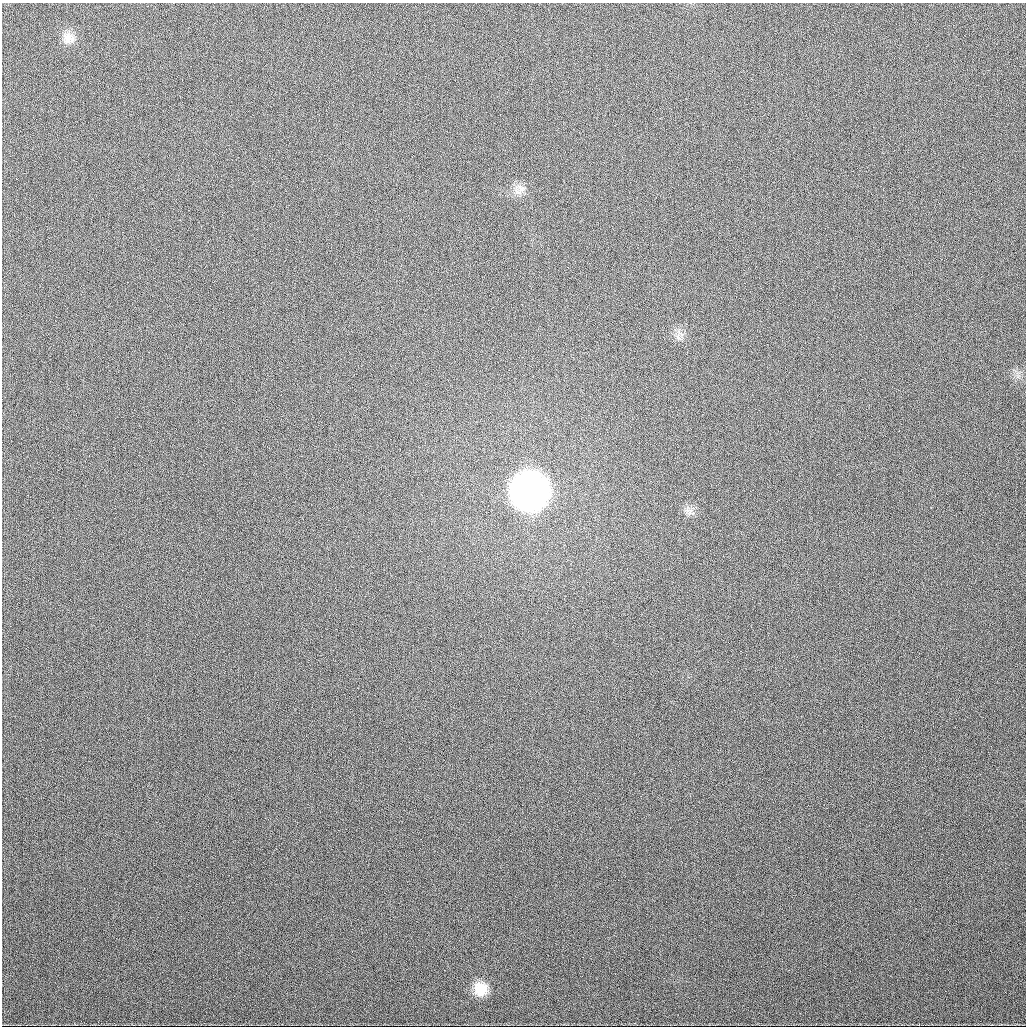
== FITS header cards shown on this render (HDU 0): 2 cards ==
NAXIS1  =                 1024
NAXIS2  =                 1024

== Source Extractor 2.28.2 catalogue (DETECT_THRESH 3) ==
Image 1024 x 1024 px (HDU 0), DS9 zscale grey, 1 PNG px = 1 image px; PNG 1028 x 1028 px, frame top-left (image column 1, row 1024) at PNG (2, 3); no overlay
Background 381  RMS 14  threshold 40.5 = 3 sigma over >= 5 px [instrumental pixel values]
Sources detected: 6; all 6 listed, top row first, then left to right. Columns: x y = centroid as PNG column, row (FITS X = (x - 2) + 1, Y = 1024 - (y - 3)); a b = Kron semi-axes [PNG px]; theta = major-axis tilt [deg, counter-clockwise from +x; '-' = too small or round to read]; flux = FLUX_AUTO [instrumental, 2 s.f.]
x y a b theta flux
68 38 17 15 -32 1.1e+04
521 188 17 9 -31 7.8e+03
679 335 17 11 50 7.4e+03
529 491 21 20 - 1.5e+06
688 511 10 7 -45 4.6e+03
480 989 17 16 - 1.8e+04